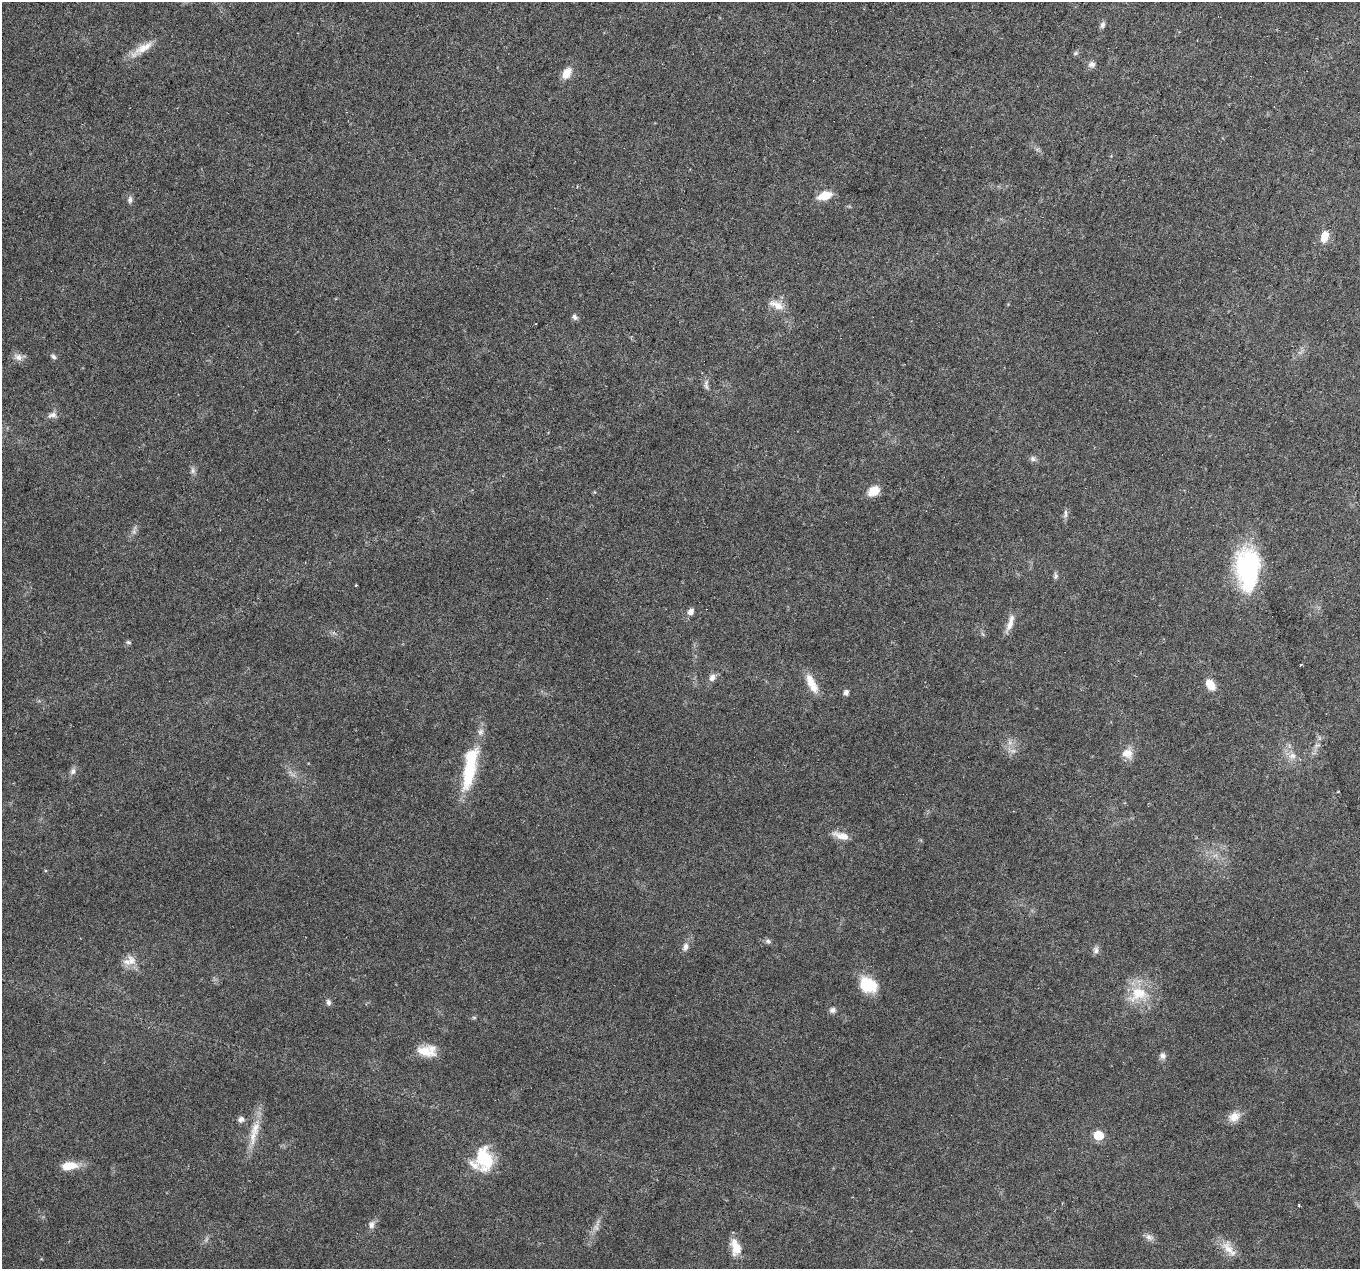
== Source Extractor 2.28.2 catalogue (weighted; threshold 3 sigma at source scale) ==
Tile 10 of 4 x 4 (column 2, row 3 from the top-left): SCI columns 1359-2716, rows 1494-2760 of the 5438 x 5586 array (HDU 1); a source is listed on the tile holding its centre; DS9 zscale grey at full resolution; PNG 1362 x 1271 px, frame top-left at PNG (2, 2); no overlay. Shown black and unused: <1% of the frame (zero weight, under 3 of 6 exposures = <1% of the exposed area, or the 3 px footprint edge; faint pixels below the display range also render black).
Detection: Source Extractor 2.28.2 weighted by HDU 2 'WHT'; one run over the whole footprint, this tile lists its part. Background 0.0422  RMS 0.0024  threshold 0.00978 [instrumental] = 3 sigma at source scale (4.09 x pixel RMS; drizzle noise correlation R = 1.36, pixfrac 0.8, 0.0396/0.0396 arcsec/px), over >= 5 px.
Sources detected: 64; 1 too faint to see at this stretch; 2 inside a brighter object's white glare — not listed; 3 inside a brighter listed object's ellipse — not listed separately; the other 58 listed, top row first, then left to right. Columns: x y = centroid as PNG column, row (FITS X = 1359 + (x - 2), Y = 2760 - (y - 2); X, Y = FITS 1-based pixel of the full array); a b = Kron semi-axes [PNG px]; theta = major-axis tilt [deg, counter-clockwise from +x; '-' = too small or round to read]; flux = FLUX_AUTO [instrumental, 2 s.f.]
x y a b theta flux
1102 25 9 6 71 0.63
142 49 35 9 32 3.3
1076 53 7 5 37 0.41
1092 64 10 7 10 0.92
567 73 16 10 55 2.3
577 186 4 3 - 0.2
824 196 14 8 19 4.1
130 200 10 6 89 0.71
1324 236 14 9 73 2.6
777 305 21 9 -23 2.3
575 317 8 6 -42 0.67
53 356 8 5 -35 0.55
18 357 13 9 -25 1.3
706 387 8 6 -64 0.62
52 415 14 8 19 1.1
1033 459 8 7 - 0.7
193 470 10 6 -82 0.69
873 491 14 10 32 3
1065 514 13 5 83 0.73
134 532 8 5 -79 0.58
1248 569 46 24 -89 28
1056 576 10 5 -85 0.51
691 612 9 6 52 1.2
1010 625 21 7 64 1.9
128 642 7 5 -15 0.39
712 677 11 8 64 1.1
812 684 25 9 -64 3.5
1210 685 14 9 -53 2.6
846 693 7 6 - 0.8
1010 743 7 4 -19 0.62
1127 753 15 13 -14 2.3
1292 756 11 9 7 1.5
73 771 9 7 74 0.84
469 771 49 16 77 12
841 836 21 8 -16 2.3
768 941 8 6 -26 0.56
685 947 12 7 70 1.1
1096 950 10 8 80 0.82
131 961 17 10 -71 2.1
867 985 20 15 -34 7.5
1138 994 31 21 23 7.3
328 1002 8 6 -74 0.64
833 1010 9 7 4 0.74
474 1018 6 4 -1 0.28
427 1051 23 13 -2 4.2
1163 1056 8 8 - 0.82
1234 1117 16 12 26 2.4
241 1119 7 6 - 1.1
255 1128 25 12 72 4.2
1098 1135 6 6 - 9.5
485 1161 24 22 43 7.7
69 1166 20 9 6 3.8
1299 1205 3 2 - 0.19
371 1225 10 8 -89 1
596 1226 20 6 78 1.4
1149 1237 13 8 -33 1
735 1247 21 12 -76 3.3
1228 1248 27 11 -52 3